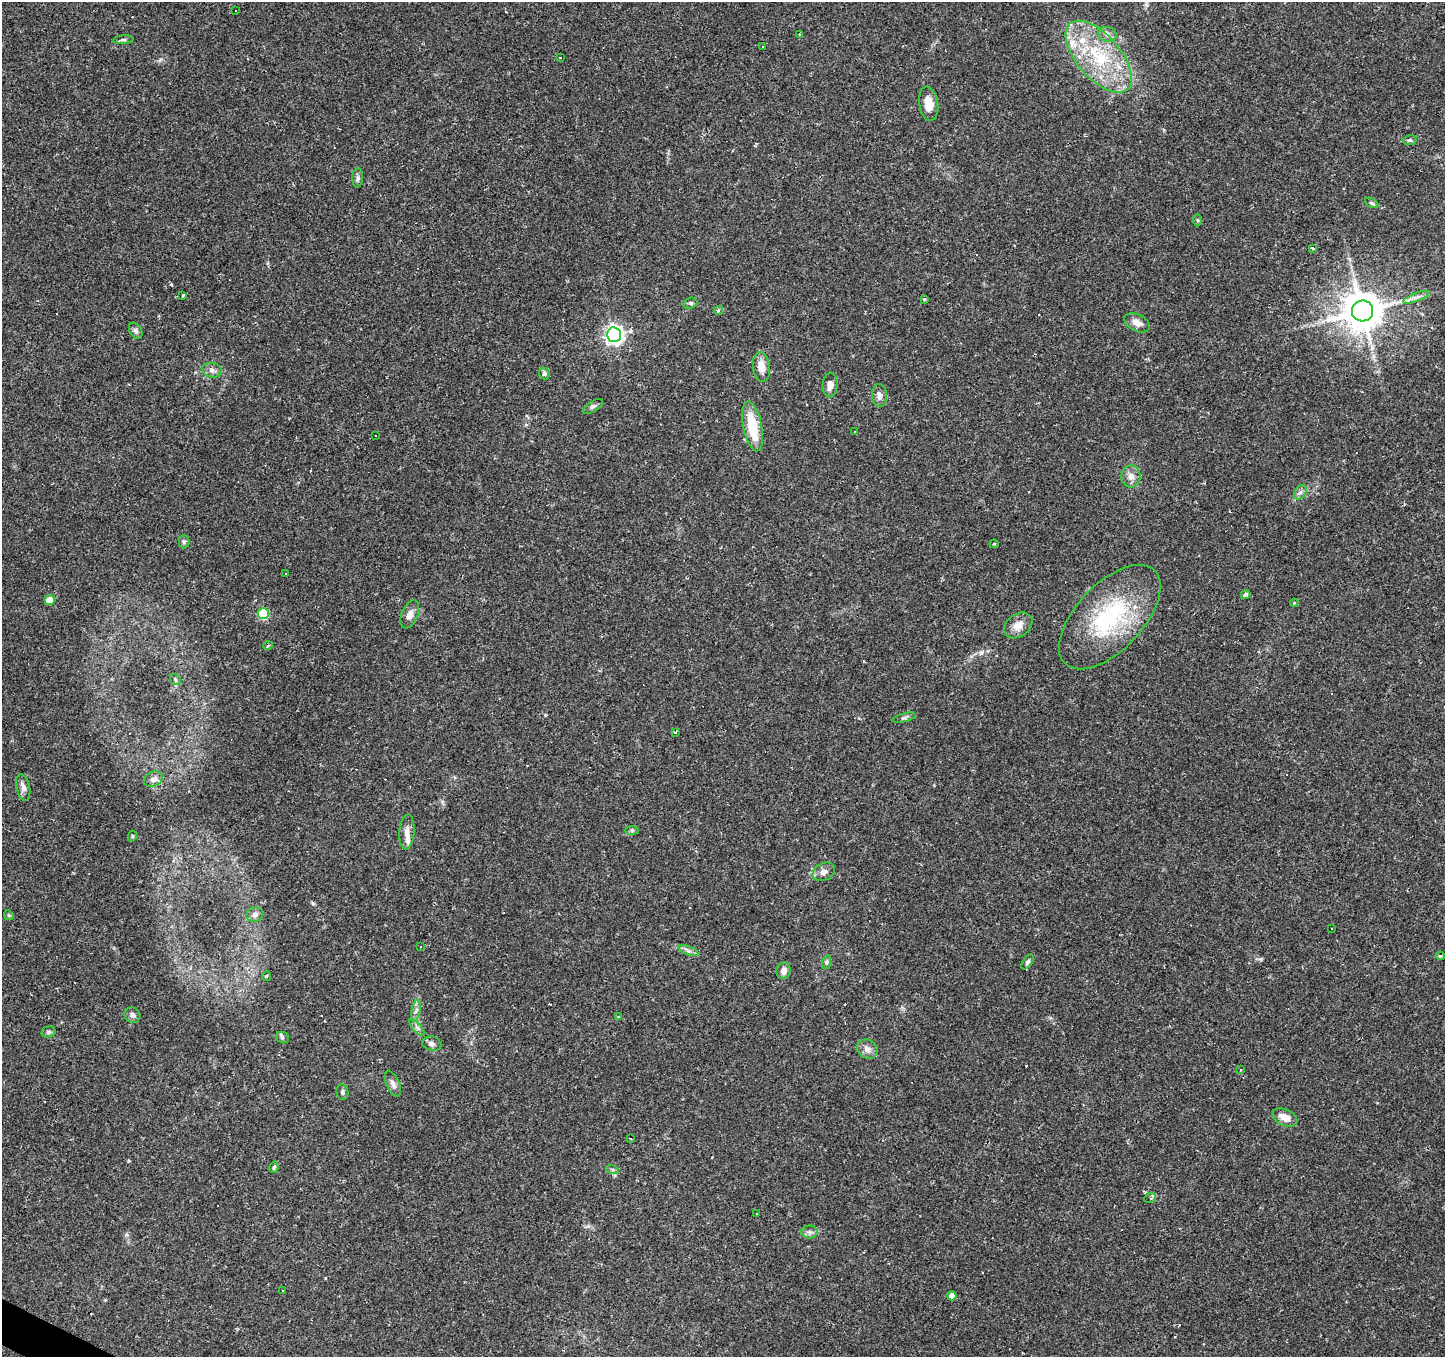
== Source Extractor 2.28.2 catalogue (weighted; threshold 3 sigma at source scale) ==
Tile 7 of 4 x 4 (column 3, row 2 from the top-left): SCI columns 2888-4330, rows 2901-4255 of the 5776 x 5869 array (HDU 1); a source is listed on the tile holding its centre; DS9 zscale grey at full resolution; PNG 1447 x 1359 px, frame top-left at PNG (2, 2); each listed source drawn as its Kron ellipse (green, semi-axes under 4 px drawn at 4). Shown black and unused: <1% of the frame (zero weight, under 2 of 3 exposures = <1% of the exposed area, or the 3 px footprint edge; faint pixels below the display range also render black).
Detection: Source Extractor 2.28.2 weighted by HDU 2 'WHT'; one run over the whole footprint, this tile lists its part. Background 0.0537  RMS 0.0043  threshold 0.0192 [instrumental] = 3 sigma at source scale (4.5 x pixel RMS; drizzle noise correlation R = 1.50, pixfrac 1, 0.0396/0.0396 arcsec/px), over >= 5 px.
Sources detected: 126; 39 cosmic-ray / hot-pixel residue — neither listed nor drawn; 4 inside a brighter listed object's ellipse — not listed separately; the other 83 listed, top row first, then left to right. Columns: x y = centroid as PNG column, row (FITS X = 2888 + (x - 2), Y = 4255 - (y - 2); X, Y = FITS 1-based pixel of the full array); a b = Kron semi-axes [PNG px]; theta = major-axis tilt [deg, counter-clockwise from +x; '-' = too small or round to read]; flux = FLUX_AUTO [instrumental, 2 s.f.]
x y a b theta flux
235 10 3 3 - 0.69
800 34 3 2 - 0.49
1107 34 9 7 -10 2
123 40 10 4 5 0.82
763 46 2 2 - 0.34
1099 57 44 21 -49 33
560 58 3 3 - 5.6
929 104 17 9 -80 6.1
1410 140 7 5 12 0.75
358 178 9 5 86 1.1
1371 203 7 4 -27 0.72
1197 220 6 4 -89 0.63
1312 248 3 3 - 2
183 295 3 3 - 0.63
1416 297 14 4 21 1.9
925 299 4 3 - 0.54
690 303 7 5 19 0.81
718 310 5 4 - 1
1362 311 11 10 - 1300
1137 323 14 8 -26 3.2
136 331 9 6 -57 1.2
614 335 7 7 - 180
761 367 15 8 -83 4.4
212 370 10 7 -10 1.8
544 374 6 5 - 1
830 385 12 7 87 3.4
879 395 11 7 -90 2.3
593 406 11 5 31 1.2
752 426 25 9 -78 16
855 432 3 2 - 0.42
375 435 3 3 - 0.83
1131 476 11 9 90 2.9
1300 492 8 5 59 1.3
184 542 7 5 90 0.84
994 544 4 4 - 0.48
286 573 3 3 - 0.61
1246 595 5 4 - 1.3
50 600 5 5 - 8.1
1294 603 4 3 - 0.37
263 614 5 5 - 26
410 614 15 8 67 3
1110 617 65 33 46 50
1018 625 15 11 36 4.5
268 646 5 3 - 0.39
175 679 6 4 -47 0.7
904 718 12 3 15 0.87
675 732 3 3 - 1.2
153 779 10 7 25 2.1
23 787 13 6 -77 2.1
632 830 7 4 -1 0.73
407 832 17 7 85 3
132 836 5 4 - 0.5
824 872 12 8 27 2.1
9 915 5 4 - 0.52
255 915 9 7 13 1.8
1332 929 3 3 - 0.89
421 947 2 2 - 0.3
688 951 10 3 -21 1.2
1440 956 4 3 - 0.61
827 962 7 4 70 0.78
1028 962 8 4 54 0.9
783 971 8 7 - 2.6
267 976 5 3 - 0.49
416 1011 11 3 79 1.2
132 1015 8 7 - 1.4
618 1016 3 3 - 0.56
417 1027 10 3 -50 0.9
48 1032 7 5 14 0.86
282 1037 7 5 -23 0.79
432 1044 9 7 -12 1.6
867 1049 11 9 -32 2.7
1240 1070 3 3 - 0.6
393 1084 14 6 -66 1.9
342 1092 7 6 - 1.1
1285 1117 13 8 -25 4.5
631 1139 3 2 - 0.5
274 1167 6 4 74 0.72
612 1169 6 4 -19 0.62
1150 1198 6 5 - 1.2
756 1213 3 2 - 0.37
810 1232 8 6 0 1.3
282 1291 2 2 - 0.4
952 1296 4 4 - 3